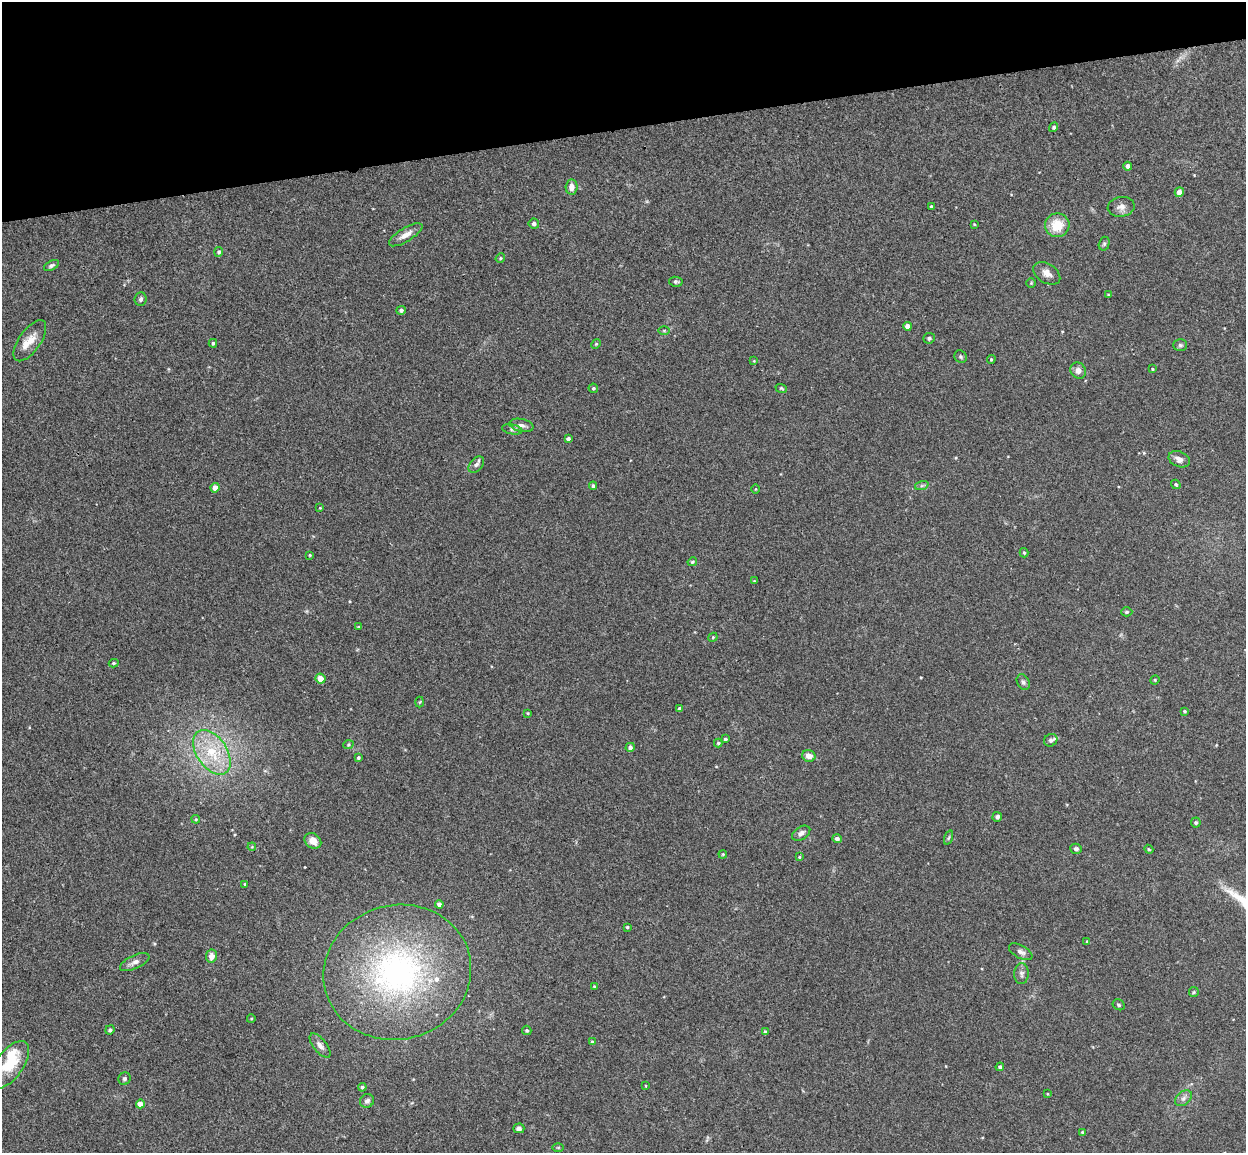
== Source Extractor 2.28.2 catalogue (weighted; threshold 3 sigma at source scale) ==
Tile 3 of 4 x 4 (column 3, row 1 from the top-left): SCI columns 2543-3786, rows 3608-4758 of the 5086 x 5029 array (HDU 1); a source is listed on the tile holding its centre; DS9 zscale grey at full resolution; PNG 1248 x 1155 px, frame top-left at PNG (2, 2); each listed source drawn as its Kron ellipse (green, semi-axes under 4 px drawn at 4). Shown black and unused: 11% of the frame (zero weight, under 3 of 4 exposures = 5% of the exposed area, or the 3 px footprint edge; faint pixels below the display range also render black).
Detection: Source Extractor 2.28.2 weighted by HDU 2 'WHT'; one run over the whole footprint, this tile lists its part. Background 0.0427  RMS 0.0043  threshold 0.0192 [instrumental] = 3 sigma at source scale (4.5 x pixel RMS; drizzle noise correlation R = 1.50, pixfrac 1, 0.05/0.05 arcsec/px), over >= 5 px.
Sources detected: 113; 1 inside a brighter object's white glare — neither listed nor drawn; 2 inside a brighter listed object's ellipse — not listed separately; the other 110 listed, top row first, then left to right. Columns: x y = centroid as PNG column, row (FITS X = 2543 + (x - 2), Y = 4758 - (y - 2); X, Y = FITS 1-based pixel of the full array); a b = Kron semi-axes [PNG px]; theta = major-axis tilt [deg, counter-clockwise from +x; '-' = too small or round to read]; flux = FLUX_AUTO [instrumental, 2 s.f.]
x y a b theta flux
1054 127 5 4 - 0.69
1128 166 4 4 - 2.2
571 187 7 6 - 2.6
1179 192 5 4 - 2.6
931 206 4 3 - 0.57
1121 207 13 10 9 2.5
534 224 5 5 - 1.2
974 224 3 2 - 0.33
1057 225 12 12 - 9.5
406 235 19 7 31 3.4
1104 244 7 5 74 0.75
219 252 5 4 - 0.8
500 258 5 4 - 0.54
51 265 8 4 28 0.97
1047 273 15 9 -32 2.9
676 282 7 5 -9 0.87
1031 283 5 4 - 0.49
1108 295 3 3 - 0.31
141 299 7 6 - 0.95
401 310 5 4 - 0.87
907 326 4 4 - 2.9
664 330 6 4 0 0.47
929 338 6 5 - 0.98
30 341 24 10 55 5.4
213 343 4 3 - 0.58
596 344 5 4 - 0.46
1180 345 7 5 0 0.86
961 357 7 6 - 0.75
991 359 4 3 - 0.48
754 361 4 4 - 0.34
1152 369 4 3 - 0.45
1078 370 8 7 - 2.4
593 388 5 4 - 0.63
781 388 6 4 -18 0.51
521 425 12 6 -11 1.8
512 429 10 5 -11 1
568 439 4 3 - 1.2
1179 459 11 7 -22 2.5
476 464 9 6 47 1.5
1176 484 5 3 - 0.59
922 485 7 4 19 0.77
593 486 4 4 - 0.88
215 488 4 4 - 3.4
755 489 5 3 - 0.32
320 508 3 2 - 0.27
1024 553 5 3 - 0.58
310 555 3 3 - 0.36
692 562 5 4 - 0.62
754 581 3 3 - 0.31
1127 612 5 4 - 0.69
359 627 3 3 - 0.36
713 637 5 3 - 0.37
114 663 5 4 - 0.64
320 678 5 5 - 4
1155 680 5 4 - 0.43
1023 682 8 6 -61 1.1
420 702 5 3 - 0.38
680 709 3 3 - 0.98
1185 711 4 3 - 0.53
528 713 4 3 - 0.33
725 739 4 3 - 0.64
1051 740 7 6 - 1.4
718 743 4 4 - 0.56
348 745 5 3 - 0.39
630 747 4 4 - 1.1
212 752 25 15 -56 16
809 756 7 5 -16 2.8
358 758 4 3 - 0.7
997 817 5 5 - 1.3
196 819 4 4 - 0.49
1196 823 5 5 - 0.86
801 833 10 6 33 1.7
949 838 7 3 71 0.55
837 839 5 4 - 1.6
313 841 9 7 -36 3.8
252 847 4 3 - 0.35
1076 849 6 5 - 1.1
1149 849 4 4 - 0.44
723 854 4 3 - 0.37
799 857 4 3 - 0.44
245 884 3 2 - 0.3
439 904 4 4 - 1.5
627 927 3 3 - 0.52
1087 941 4 3 - 0.45
1021 952 13 6 -28 1.7
211 956 6 5 - 2.8
135 962 16 6 24 2.5
397 972 74 67 15 130
1021 974 10 7 87 1.6
594 986 3 3 - 0.36
1194 992 5 5 - 0.54
1119 1005 6 5 - 0.67
251 1019 4 3 - 0.34
110 1030 5 4 - 1
527 1030 5 4 - 0.71
765 1032 4 4 - 1
592 1042 4 3 - 1
320 1046 14 6 -51 2.4
9 1065 28 13 53 18
1000 1067 4 4 - 0.97
124 1079 6 6 - 0.84
646 1086 3 2 - 0.27
362 1087 4 4 - 0.69
1048 1094 4 2 - 0.3
1183 1098 9 6 42 1.5
367 1101 7 6 - 1.4
140 1104 4 4 - 4.4
519 1128 5 5 - 1.5
1082 1132 3 3 - 0.38
558 1147 6 4 0 0.46
Isophote crosses this tile's border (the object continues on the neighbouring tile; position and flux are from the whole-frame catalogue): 1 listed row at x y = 9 1065